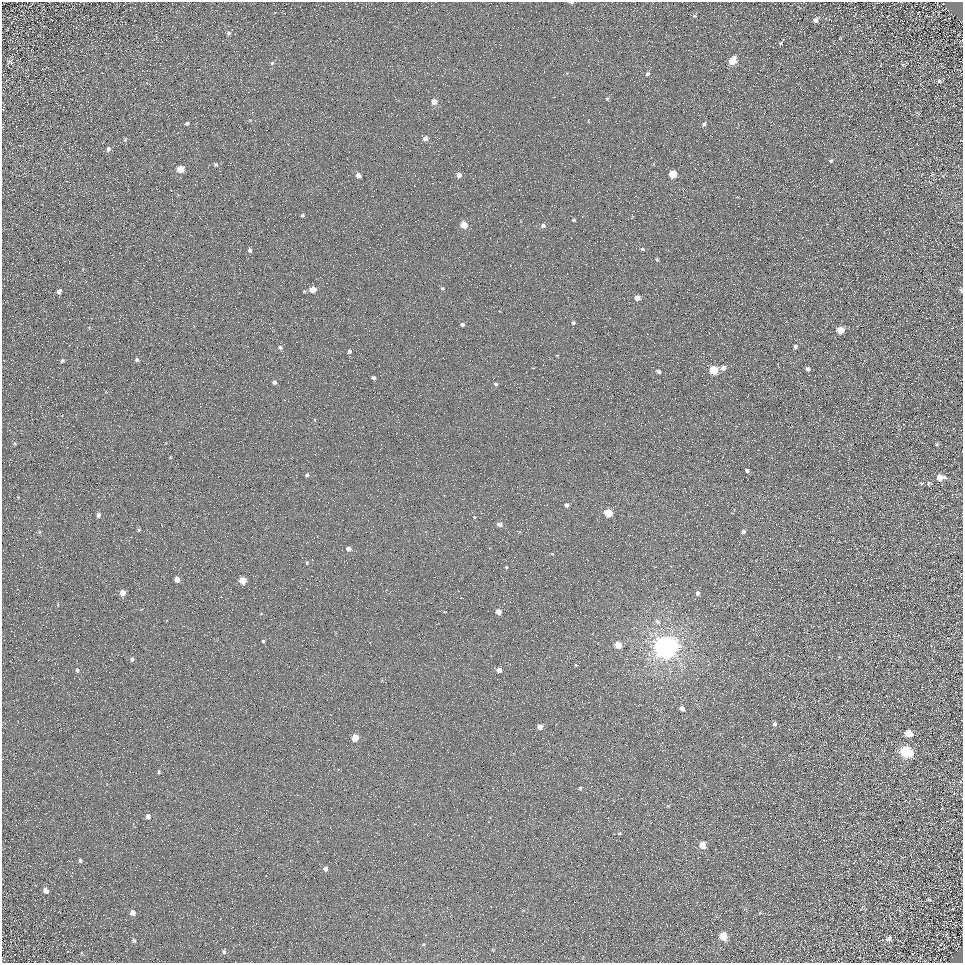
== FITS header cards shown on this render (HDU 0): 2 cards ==
NAXIS1  =                  961
NAXIS2  =                  961

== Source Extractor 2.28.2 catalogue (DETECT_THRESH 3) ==
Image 961 x 961 px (HDU 0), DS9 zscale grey, 1 PNG px = 1 image px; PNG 965 x 965 px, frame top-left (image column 1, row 961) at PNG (2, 2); no overlay
Background 5.21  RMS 8.5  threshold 25.6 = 3 sigma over >= 5 px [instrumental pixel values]
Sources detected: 112; all 112 listed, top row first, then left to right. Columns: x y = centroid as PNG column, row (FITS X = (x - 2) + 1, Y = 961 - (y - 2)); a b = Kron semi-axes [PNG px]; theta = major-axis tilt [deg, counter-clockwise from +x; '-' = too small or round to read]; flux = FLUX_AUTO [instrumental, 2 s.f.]
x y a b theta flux
571 2 6 3 -1 1000
32 4 3 2 - 450
694 16 5 4 - 790
815 20 6 6 - 2400
229 33 6 5 - 1100
781 43 8 4 54 1100
732 61 6 5 - 15000
10 62 8 6 -25 1200
272 63 5 5 - 850
102 73 2 2 - 400
647 74 5 4 - 1200
939 81 7 5 -76 1300
607 99 4 3 - 700
434 102 5 5 - 5300
918 113 6 3 -37 640
187 123 5 4 - 1300
704 124 5 4 - 1300
425 138 5 4 - 2800
125 140 6 5 - 810
108 149 6 5 - 1800
830 160 5 4 - 1300
216 165 6 5 - 1000
180 169 5 5 - 12000
673 174 5 5 - 17000
358 175 4 4 - 4400
459 175 5 4 - 2900
302 215 4 3 - 840
574 220 3 3 - 680
464 225 5 5 - 11000
543 226 5 5 - 1900
642 249 5 4 - 1100
250 250 4 3 - 1600
657 260 4 3 - 800
443 288 5 4 - 790
312 290 5 4 - 7800
961 290 5 4 - 880
59 291 6 5 - 2300
304 291 4 3 - 610
637 298 5 4 - 3700
573 323 4 4 - 1000
462 324 4 3 - 1500
840 330 5 5 - 12000
229 334 2 2 - 300
718 334 2 2 - 350
795 346 5 4 - 1500
280 347 5 5 - 1200
349 351 4 4 - 1400
557 355 3 2 - 370
137 360 5 5 - 1200
62 361 6 5 - 1200
723 368 5 4 - 3200
808 369 4 4 - 2100
713 370 5 5 - 23000
658 371 4 3 - 1400
373 378 4 4 - 1500
274 382 4 4 - 1700
496 384 4 4 - 1100
315 420 5 3 - 490
170 457 3 3 - 390
747 470 4 3 - 1500
307 475 5 3 - 1000
940 477 7 5 5 7800
921 483 5 3 - 620
928 484 7 5 -85 940
18 497 3 3 - 410
567 505 5 4 - 2200
608 513 5 5 - 19000
98 515 5 4 - 1800
474 517 5 3 - 560
499 524 6 5 - 3100
139 530 5 4 - 740
743 531 4 4 - 1800
349 549 5 5 - 2700
552 554 5 4 - 640
307 562 5 4 - 840
506 567 4 3 - 620
177 579 5 4 - 5100
243 580 5 5 - 15000
122 593 5 4 - 7300
697 593 5 4 - 1800
498 612 4 4 - 5500
261 614 5 3 - 490
657 622 7 6 - 2000
263 641 4 4 - 800
618 645 5 4 - 11000
665 647 7 7 - 840000
132 659 5 4 - 1400
576 665 4 3 - 580
77 670 5 4 - 1300
499 670 4 4 - 3900
682 708 4 4 - 3600
774 724 5 4 - 1500
540 727 4 4 - 4900
908 733 6 5 - 8900
355 738 5 5 - 13000
906 752 8 6 -29 76000
159 772 5 4 - 1000
580 788 5 4 - 980
148 816 6 5 - 2200
619 833 4 4 - 700
702 845 5 5 - 7800
80 860 5 4 - 1000
325 869 5 5 - 2400
45 890 7 5 -54 3000
929 900 6 3 -2 550
132 913 6 5 - 3200
946 935 6 2 56 430
723 936 6 6 - 13000
889 938 8 7 - 2200
134 941 7 5 -58 940
423 945 5 3 - 650
224 951 7 6 - 1200
At the frame edge (FLAGS 8, measured only in part): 2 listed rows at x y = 571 2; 961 290